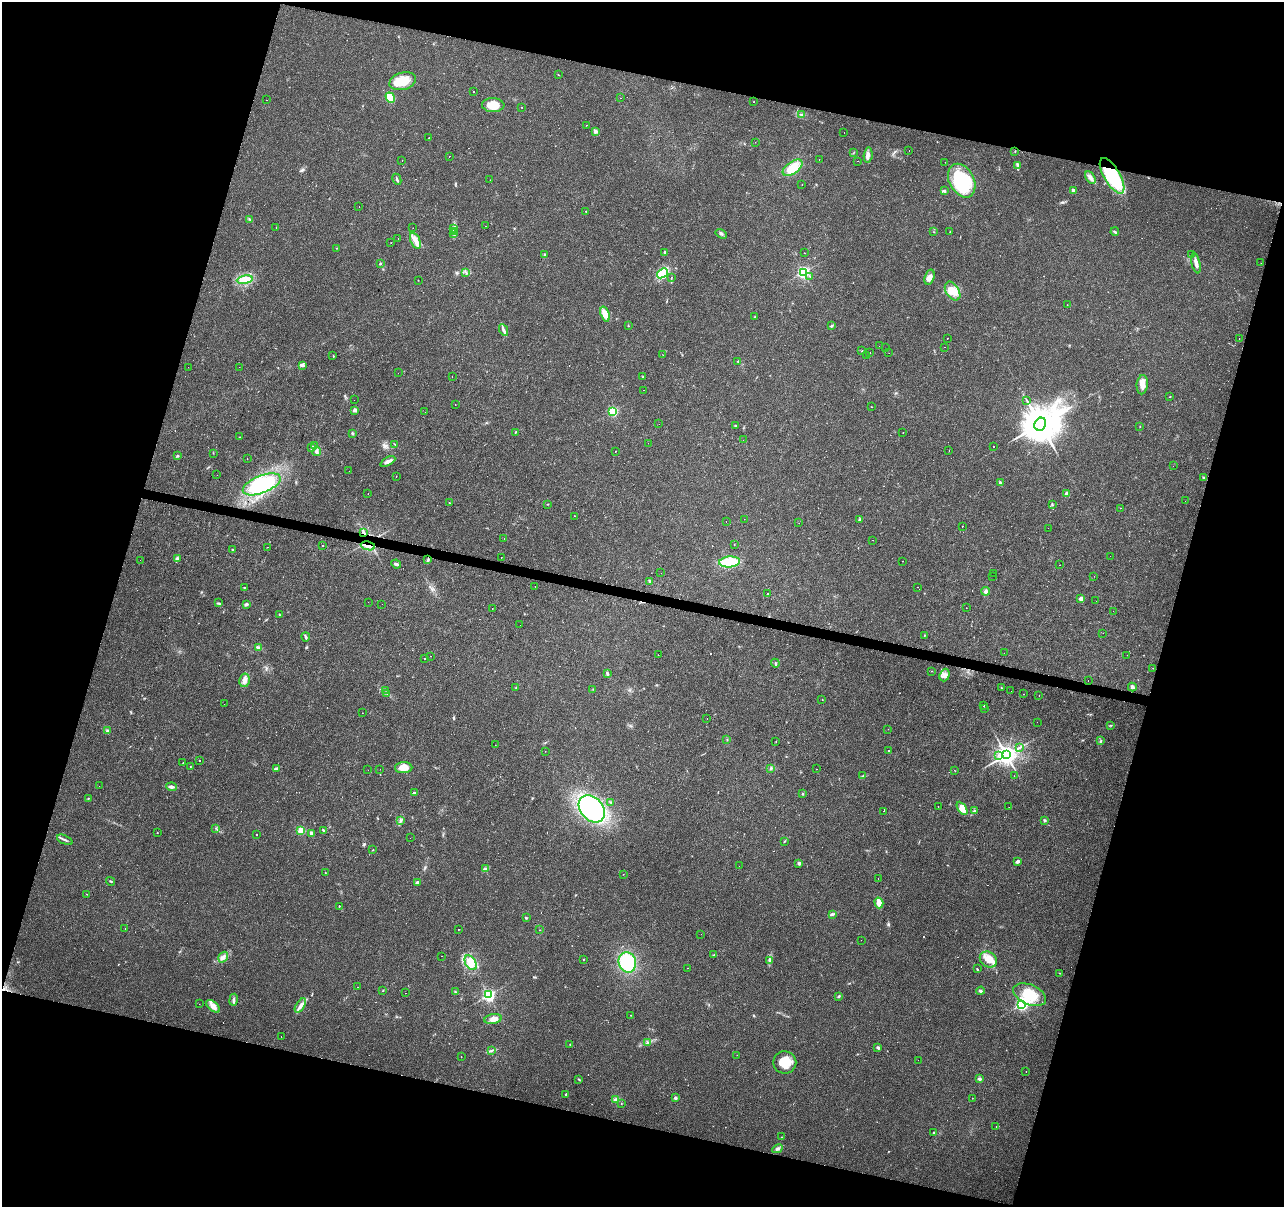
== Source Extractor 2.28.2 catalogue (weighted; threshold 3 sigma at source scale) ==
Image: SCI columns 1-5127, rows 218-5034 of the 5131 x 5314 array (HDU 1 of 3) = the unmasked area's bounding box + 8 px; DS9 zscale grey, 4 x 4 block average (1 PNG px = mean of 4 x 4 image px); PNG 1286 x 1209 px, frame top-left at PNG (2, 2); each listed source drawn as its Kron ellipse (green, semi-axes under 4 px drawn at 4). Shown black and unused: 32% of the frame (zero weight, under 3 of 4 exposures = <1% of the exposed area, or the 3 px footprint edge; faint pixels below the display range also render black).
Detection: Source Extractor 2.28.2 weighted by HDU 2 'WHT'. Background 0.0431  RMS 0.0042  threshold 0.0188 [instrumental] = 3 sigma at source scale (4.5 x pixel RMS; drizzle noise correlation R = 1.50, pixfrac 1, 0.0396/0.0396 arcsec/px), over >= 5 px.
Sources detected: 446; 1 inside a brighter object's white glare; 106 cosmic-ray / hot-pixel residue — neither listed nor drawn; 4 coinciding with a brighter row at this scale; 8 inside a brighter listed object's ellipse — not listed separately; the other 327 listed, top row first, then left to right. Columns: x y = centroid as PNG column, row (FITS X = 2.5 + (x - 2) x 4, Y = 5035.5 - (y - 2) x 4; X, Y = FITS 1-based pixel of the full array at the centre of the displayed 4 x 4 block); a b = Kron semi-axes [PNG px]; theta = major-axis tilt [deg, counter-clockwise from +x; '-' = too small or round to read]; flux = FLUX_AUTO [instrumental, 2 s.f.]
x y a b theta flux
558 75 2 2 - 1.1
403 81 13 8 17 59
473 92 2 2 - 3.6
390 98 5 4 - 63
621 98 2 2 - 130
266 100 2 2 - 0.8
754 102 2 2 - 1.2
493 105 11 7 -1 39
522 107 2 2 - 1.1
801 115 3 2 - 2.4
587 125 2 2 - 0.91
595 131 2 2 - 26
844 133 2 2 - 4.1
429 138 2 2 - 1.3
755 142 2 2 - 10
909 150 2 2 - 0.44
1015 151 2 2 - 1.2
854 152 3 2 - 1.3
868 155 8 3 81 9.2
449 156 2 2 - 1.6
819 159 2 2 - 0.72
402 160 2 2 - 0.76
857 161 2 2 - 0.58
945 162 2 2 - 0.4
1018 165 2 2 - 2.7
793 168 11 6 35 45
1112 176 20 8 -59 160
1090 178 7 3 -59 9.5
397 179 6 2 -63 4.2
490 180 2 2 - 0.49
962 181 18 12 -62 200
802 184 2 2 - 8.5
1073 190 4 3 - 5.4
944 191 4 2 - 3.7
359 207 2 2 - 1.8
586 211 2 2 - 0.75
250 220 3 2 - 1.7
486 226 2 2 - 2.9
276 227 2 2 - 13
413 228 2 2 - 0.3
454 228 2 2 - 1.2
454 231 2 2 - 1.3
950 231 2 2 - 0.79
934 232 2 2 - 0.76
1115 232 4 2 - 3.4
454 234 2 2 - 1.2
721 234 6 3 -32 5.1
398 239 2 2 - 1.6
415 241 8 4 -67 18
391 243 2 2 - 0.59
337 248 2 2 - 0.95
665 252 2 2 - 18
804 253 2 2 - 0.83
545 254 3 2 - 1.5
1191 255 2 2 - 2
1196 263 10 3 -77 12
1261 263 2 2 - 1.8
380 264 2 2 - 6
803 272 2 2 - 560
466 273 2 2 - 0.92
662 273 6 4 41 70
810 276 3 2 - 1.7
930 277 8 4 73 13
671 278 4 2 - 1.3
245 280 8 4 9 45
418 280 2 2 - 0.78
953 291 10 6 -57 27
1067 305 2 2 - 9.2
605 314 8 4 -72 25
755 316 2 2 - 0.87
628 326 2 2 - 0.78
831 326 3 2 - 3.2
504 330 6 3 -63 7.6
947 338 2 2 - 1.3
1239 339 2 2 - 1
879 346 2 2 - 0.5
945 347 2 2 - 1.2
885 348 2 2 - 0.57
862 351 2 2 - 0.88
870 352 2 2 - 6.1
889 353 2 2 - 0.43
663 355 2 2 - 0.42
866 355 2 2 - 0.84
333 356 3 2 - 1.3
738 361 4 2 - 1.2
303 365 4 3 - 6.7
188 367 2 2 - 1.7
239 367 2 2 - 0.69
398 373 2 2 - 0.5
452 377 2 2 - 3.9
642 377 4 2 - 1.1
1142 385 10 5 83 17
643 390 2 2 - 2.4
1170 396 2 2 - 0.86
354 400 2 2 - 0.68
1027 400 3 2 - 1.3
455 405 2 2 - 2.6
872 407 2 2 - 8.2
355 410 2 2 - 28
613 411 2 2 - 280
425 412 2 2 - 0.36
659 424 2 2 - 0.3
1040 424 7 5 61 10000
735 426 2 2 - 2
1140 427 2 2 - 0.87
515 432 2 2 - 1.4
352 433 4 2 - 2.9
903 433 2 2 - 0.63
239 437 2 2 - 1
743 440 2 2 - 2.9
648 443 2 2 - 1.9
395 444 3 2 - 1.4
315 446 4 3 - 3.8
994 447 2 2 - 3.3
312 448 4 2 - 5.8
949 450 2 2 - 2.3
615 451 2 2 - 6.3
317 452 4 2 - 4.2
213 453 2 2 - 0.79
178 456 3 2 - 2.1
247 459 2 2 - 4.7
388 461 8 4 28 9.5
1173 466 2 2 - 3.2
349 471 2 2 - 0.63
217 475 2 2 - 0.56
396 476 2 2 - 1.1
1203 478 3 2 - 3.4
1000 483 4 2 - 4.2
262 484 20 8 22 210
368 494 2 2 - 5
1067 494 2 2 - 40
1185 501 2 2 - 3.4
449 503 2 2 - 0.98
548 504 2 2 - 1.2
1052 504 2 2 - 1.3
1120 508 2 2 - 1.7
575 516 2 2 - 1.7
744 519 2 2 - 0.47
860 520 4 3 - 5.2
726 521 2 2 - 8.6
799 523 2 2 - 1.2
962 526 2 2 - 20
1048 528 2 2 - 2.8
363 533 4 2 - 4
504 538 2 2 - 4
872 540 2 2 - 2.9
734 544 2 2 - 30
322 546 2 2 - 21
368 546 7 3 -12 10
267 547 2 2 - 5.6
232 550 2 2 - 1.2
1110 556 2 2 - 0.62
501 558 2 2 - 1.2
177 559 4 2 - 3.3
140 560 2 2 - 0.5
428 560 4 2 - 3.2
902 561 2 2 - 22
730 562 10 5 4 83
396 564 5 2 - 6.9
1059 565 2 2 - 0.98
661 573 2 2 - 0.39
994 573 2 2 - 0.47
993 576 2 2 - 2
1094 576 2 2 - 0.54
649 581 4 2 - 3.3
535 586 2 2 - 4.1
244 587 3 2 - 1.2
917 587 2 2 - 2.8
986 591 4 3 - 5.9
768 594 2 2 - 2.8
1081 599 2 2 - 37
1096 601 2 2 - 0.91
368 602 2 2 - 1.1
218 603 4 2 - 2.5
246 604 4 2 - 5
382 604 2 2 - 0.49
492 608 2 2 - 12
966 608 2 2 - 2.2
1113 611 2 2 - 0.71
279 615 3 2 - 1.7
520 625 2 2 - 1.7
1103 633 2 2 - 0.59
924 635 2 2 - 1.2
306 637 4 2 - 4.2
258 647 4 3 - 4.1
1004 653 2 2 - 0.85
658 655 2 2 - 3.2
1127 655 2 2 - 0.7
430 656 2 2 - 1.3
424 659 2 2 - 24
775 663 4 2 - 2.8
1153 668 2 2 - 0.7
932 671 2 2 - 0.64
607 674 2 2 - 2.2
945 675 6 5 - 11
245 680 7 5 78 12
1088 680 2 2 - 0.78
516 687 2 2 - 1.2
1132 687 4 3 - 4.8
1001 688 2 2 - 2.2
593 689 2 2 - 1.1
386 690 2 2 - 0.57
1011 691 2 2 - 0.4
387 693 3 2 - 2.3
1024 694 2 2 - 1.3
1039 695 2 2 - 0.86
822 699 2 2 - 0.9
224 704 2 2 - 0.74
984 705 2 2 - 43
984 708 2 2 - 1.6
362 713 2 2 - 0.47
707 718 2 2 - 2.8
1037 722 2 2 - 0.81
1110 725 3 2 - 1.5
888 729 2 2 - 0.73
107 731 3 3 - 3.8
727 740 2 2 - 1.1
776 741 2 2 - 0.67
1101 741 3 2 - 1.5
495 745 2 2 - 0.52
1019 747 3 2 - 1.7
889 750 2 2 - 100
545 752 2 2 - 0.43
999 755 2 2 - 1.8
1006 755 3 3 - 2300
199 760 2 2 - 4.9
183 762 2 2 - 7.9
190 767 2 2 - 0.96
277 768 4 2 - 4.5
404 768 8 5 2 29
771 768 4 3 - 3.4
380 769 2 2 - 0.69
817 769 2 2 - 6.3
368 770 2 2 - 0.8
954 770 2 2 - 0.66
863 776 2 2 - 2.3
1014 776 2 2 - 2.2
99 786 2 2 - 0.45
172 787 5 3 - 5.9
414 793 3 3 - 3
803 794 2 2 - 1.9
88 798 3 2 - 1.6
610 802 2 2 - 1
938 807 2 2 - 0.32
1009 807 2 2 - 2.2
962 808 7 4 -58 28
592 809 15 11 -49 340
884 811 2 2 - 1.3
975 811 3 2 - 2.3
401 820 4 2 - 3.3
1045 820 2 2 - 3.5
215 828 2 2 - 0.83
301 830 2 2 - 130
323 830 3 2 - 2.5
157 833 2 2 - 0.68
311 833 4 3 - 4.6
257 834 2 2 - 17
410 838 2 2 - 1.3
65 840 8 2 -24 4.9
784 841 3 2 - 1.5
373 850 2 2 - 1.1
1017 861 3 3 - 5
799 863 3 3 - 4.5
739 866 2 2 - 1.4
485 868 4 3 - 4.2
325 873 2 2 - 0.72
623 874 2 2 - 0.69
878 879 2 2 - 2.6
111 881 4 2 - 1.9
417 882 3 3 - 4.2
86 894 2 2 - 0.71
879 903 5 3 - 27
339 906 2 2 - 1.8
832 914 4 2 - 3.3
526 918 3 2 - 2.3
125 929 2 2 - 1.4
458 929 2 2 - 2.1
540 930 2 2 - 0.65
701 934 2 2 - 0.96
861 940 2 2 - 0.43
714 955 3 2 - 1.6
441 956 2 2 - 5.2
223 957 6 2 57 7.1
583 959 2 2 - 1.2
988 959 9 7 -33 24
770 960 3 2 - 3.3
627 962 10 8 -76 130
471 963 8 5 -56 24
688 968 2 2 - 38
977 969 2 2 - 1.9
1060 973 2 2 - 0.71
358 987 2 2 - 7.4
383 991 2 2 - 0.78
981 991 4 2 - 4.8
455 992 3 2 - 2.1
406 993 2 2 - 0.63
489 995 2 2 - 560
1030 995 17 10 -24 76
839 996 3 2 - 3
234 1000 6 2 82 4.6
199 1004 2 2 - 0.51
1022 1004 2 2 - 600
213 1006 8 4 -38 16
300 1006 8 3 57 10
630 1015 2 2 - 0.67
493 1019 8 5 9 14
281 1036 2 2 - 0.55
648 1043 3 3 - 3.5
570 1044 2 2 - 1.7
878 1047 4 2 - 4.2
491 1050 2 2 - 1.6
737 1055 2 2 - 0.67
461 1057 2 2 - 1.3
918 1060 2 2 - 0.84
785 1062 11 11 - 42
1026 1072 2 2 - 8.1
579 1079 3 2 - 0.94
979 1079 4 3 - 4.6
566 1095 2 2 - 6.2
675 1098 2 2 - 17
972 1098 2 2 - 0.52
616 1100 4 3 - 7.8
621 1103 2 2 - 0.82
996 1127 2 2 - 0.66
934 1132 3 2 - 3.2
781 1137 2 2 - 7.1
777 1149 5 3 - 5.7
Overlapping masked pixels (flux is a lower limit): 3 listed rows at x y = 1112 176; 363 533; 368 546
Diffuse or blended objects may show on this block-average render without a row.